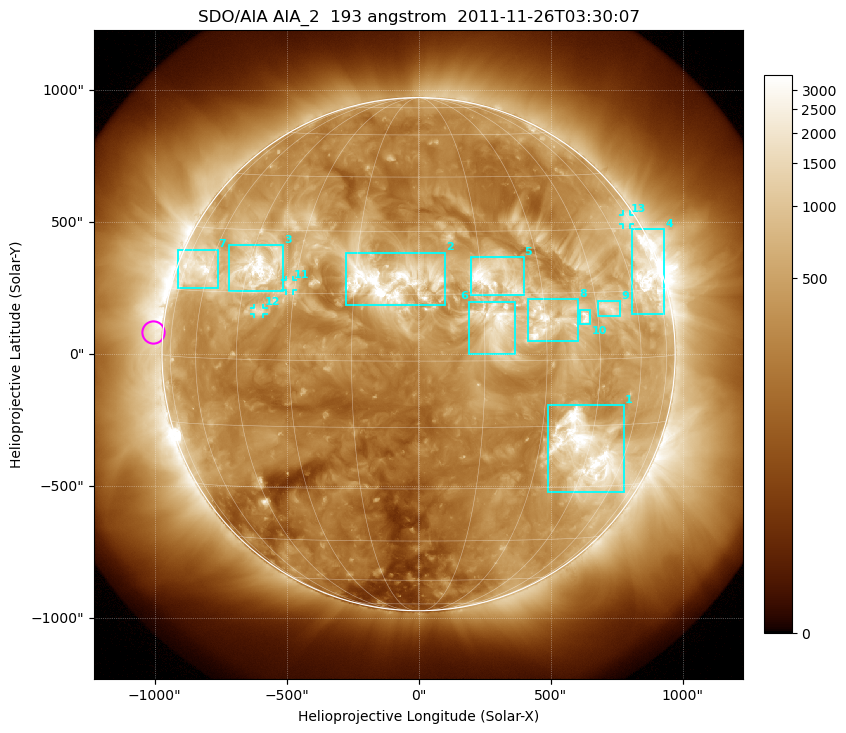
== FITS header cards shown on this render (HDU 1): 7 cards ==
TELESCOP= 'SDO/AIA'
INSTRUME= 'AIA_2'
WAVELNTH=                  193
WAVEUNIT= 'angstrom'
DATE-OBS= '2011-11-26T03:30:07.84'
CTYPE1  = 'HPLN-TAN'
CTYPE2  = 'HPLT-TAN'

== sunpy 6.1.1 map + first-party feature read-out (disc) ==
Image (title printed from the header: SDO/AIA AIA_2  193 angstrom  2011-11-26T03:30:07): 1024 x 1024 px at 2.4 arcsec/px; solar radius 972 arcsec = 405 px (full disc in frame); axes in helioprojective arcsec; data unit not stated in the header (colour bar unlabelled)
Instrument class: DISC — disc imager (sunpy class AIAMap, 193 A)
Bright regions (active regions / flare kernels): reference = the median radial profile (limb darkening/brightening removed); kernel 9 px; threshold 5 sigma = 965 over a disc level ~316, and >= 1.15x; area >= 12 px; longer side >= 10 px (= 24 arcsec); searched inside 0.97 R_sun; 13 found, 13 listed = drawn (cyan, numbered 1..; 3 of them under ~33 arcsec drawn as corner ticks so the feature stays visible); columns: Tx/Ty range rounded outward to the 5 arcsec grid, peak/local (2 s.f.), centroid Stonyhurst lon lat
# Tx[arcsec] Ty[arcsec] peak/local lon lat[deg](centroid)
1 490..780 -525..-195 14 +45 -21
2 -275..100 185..385 14 -7 +18
3 -720..-510 240..415 13 -42 +21
4 805..930 150..475 11 +69 +18
5 195..400 220..370 10 +18 +19
6 190..370 0..200 7.2 +18 +9
7 -910..-760 250..395 9.7 -65 +20
8 410..605 45..210 9.5 +30 +9
9 680..765 145..205 5.9 +49 +11
10 610..650 110..165 7.6 +41 +9
11 -505..-475 240..280 5.8 -32 +17
12 -625..-585 150..175 4.7 -39 +11
13 775..805 490..530 3.8 +72 +32
Off-limb structures (1.02-1.3 R_sun): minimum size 162 px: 2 found; the strongest spans PA ~40..130 deg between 1.02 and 1.3 R_sun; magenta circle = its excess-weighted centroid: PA ~85 deg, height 1.04 R_sun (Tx ~-1005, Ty ~85 arcsec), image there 2.2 x the reference